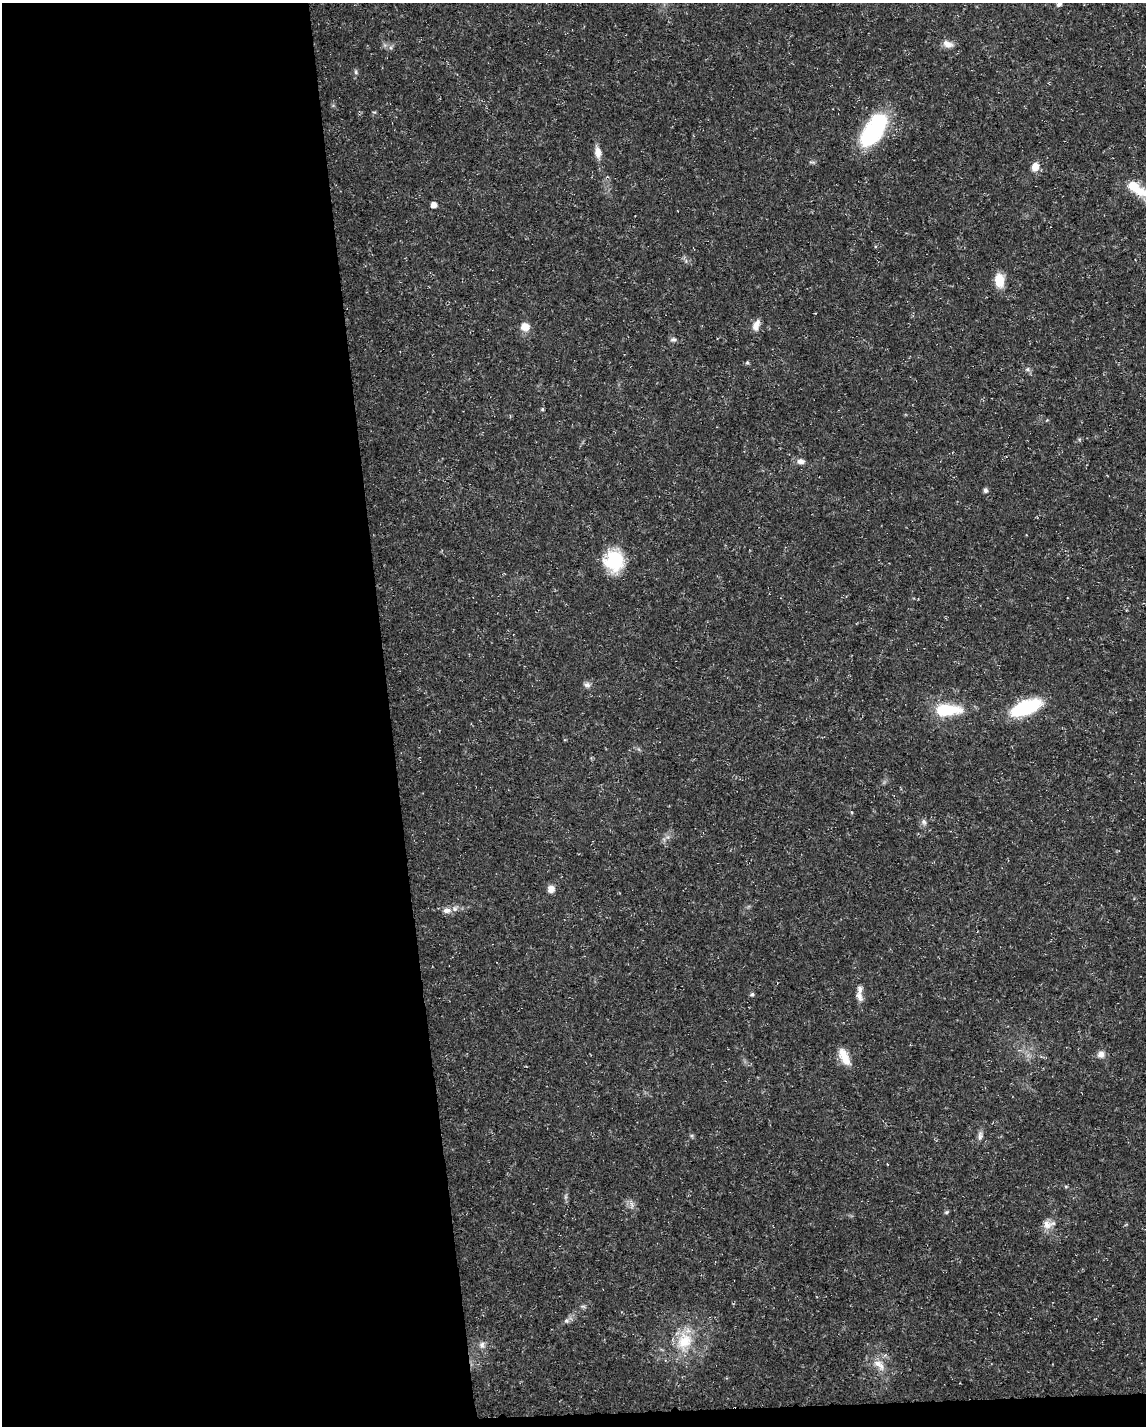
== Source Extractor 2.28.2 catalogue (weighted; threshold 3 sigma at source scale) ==
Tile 9 of 4 x 3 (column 1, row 3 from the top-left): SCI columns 1-1144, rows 53-1476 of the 4574 x 4333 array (HDU 1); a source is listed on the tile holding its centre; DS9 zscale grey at full resolution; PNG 1148 x 1428 px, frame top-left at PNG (2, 3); no overlay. Shown black and unused: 35% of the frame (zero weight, under 3 of 5 exposures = <1% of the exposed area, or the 3 px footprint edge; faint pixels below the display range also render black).
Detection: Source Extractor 2.28.2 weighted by HDU 2 'WHT'; one run over the whole footprint, this tile lists its part. Background 0.0165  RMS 0.0022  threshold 0.01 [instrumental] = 3 sigma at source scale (4.5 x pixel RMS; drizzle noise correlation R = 1.50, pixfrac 1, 0.0396/0.0396 arcsec/px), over >= 5 px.
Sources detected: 41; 1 inside a brighter object's white glare — not listed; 2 inside a brighter listed object's ellipse — not listed separately; the other 38 listed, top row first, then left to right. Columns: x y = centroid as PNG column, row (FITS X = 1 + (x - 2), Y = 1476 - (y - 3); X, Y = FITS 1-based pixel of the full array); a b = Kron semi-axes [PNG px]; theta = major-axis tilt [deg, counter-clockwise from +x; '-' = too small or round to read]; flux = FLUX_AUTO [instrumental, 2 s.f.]
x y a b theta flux
1059 4 7 6 - 0.66
948 44 15 9 -21 1.6
356 72 8 4 83 0.44
872 131 42 22 49 18
598 152 15 8 -79 1.9
812 162 10 3 -5 0.31
1035 167 10 8 71 2.1
1135 187 46 12 -36 7.4
434 205 5 5 - 1.7
999 280 15 10 -83 3.9
756 325 13 7 71 2.1
525 327 10 9 - 2.2
673 340 8 6 8 0.58
747 362 5 5 - 0.31
1027 369 6 5 - 0.47
542 409 5 4 - 0.28
800 461 10 7 -4 1.2
985 490 5 5 - 0.71
614 561 25 21 -82 10
587 685 9 7 -6 0.81
1026 707 31 13 22 16
947 710 28 12 2 11
924 822 8 6 -64 0.7
551 889 8 8 - 1.5
447 910 12 7 1 1.4
752 994 5 5 - 0.42
859 996 14 7 -68 1.3
1101 1054 10 9 - 1.3
844 1057 22 10 -64 3.4
980 1136 14 6 87 0.96
565 1197 8 3 72 0.41
946 1212 6 5 - 0.33
1047 1224 15 11 -48 1.9
583 1306 8 4 -8 0.4
566 1320 7 7 - 0.63
684 1341 26 20 74 7.8
482 1345 10 8 74 0.98
879 1364 20 10 -43 2.9
Isophote crosses this tile's border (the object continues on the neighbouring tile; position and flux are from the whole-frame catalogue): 2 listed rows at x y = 1059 4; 1135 187